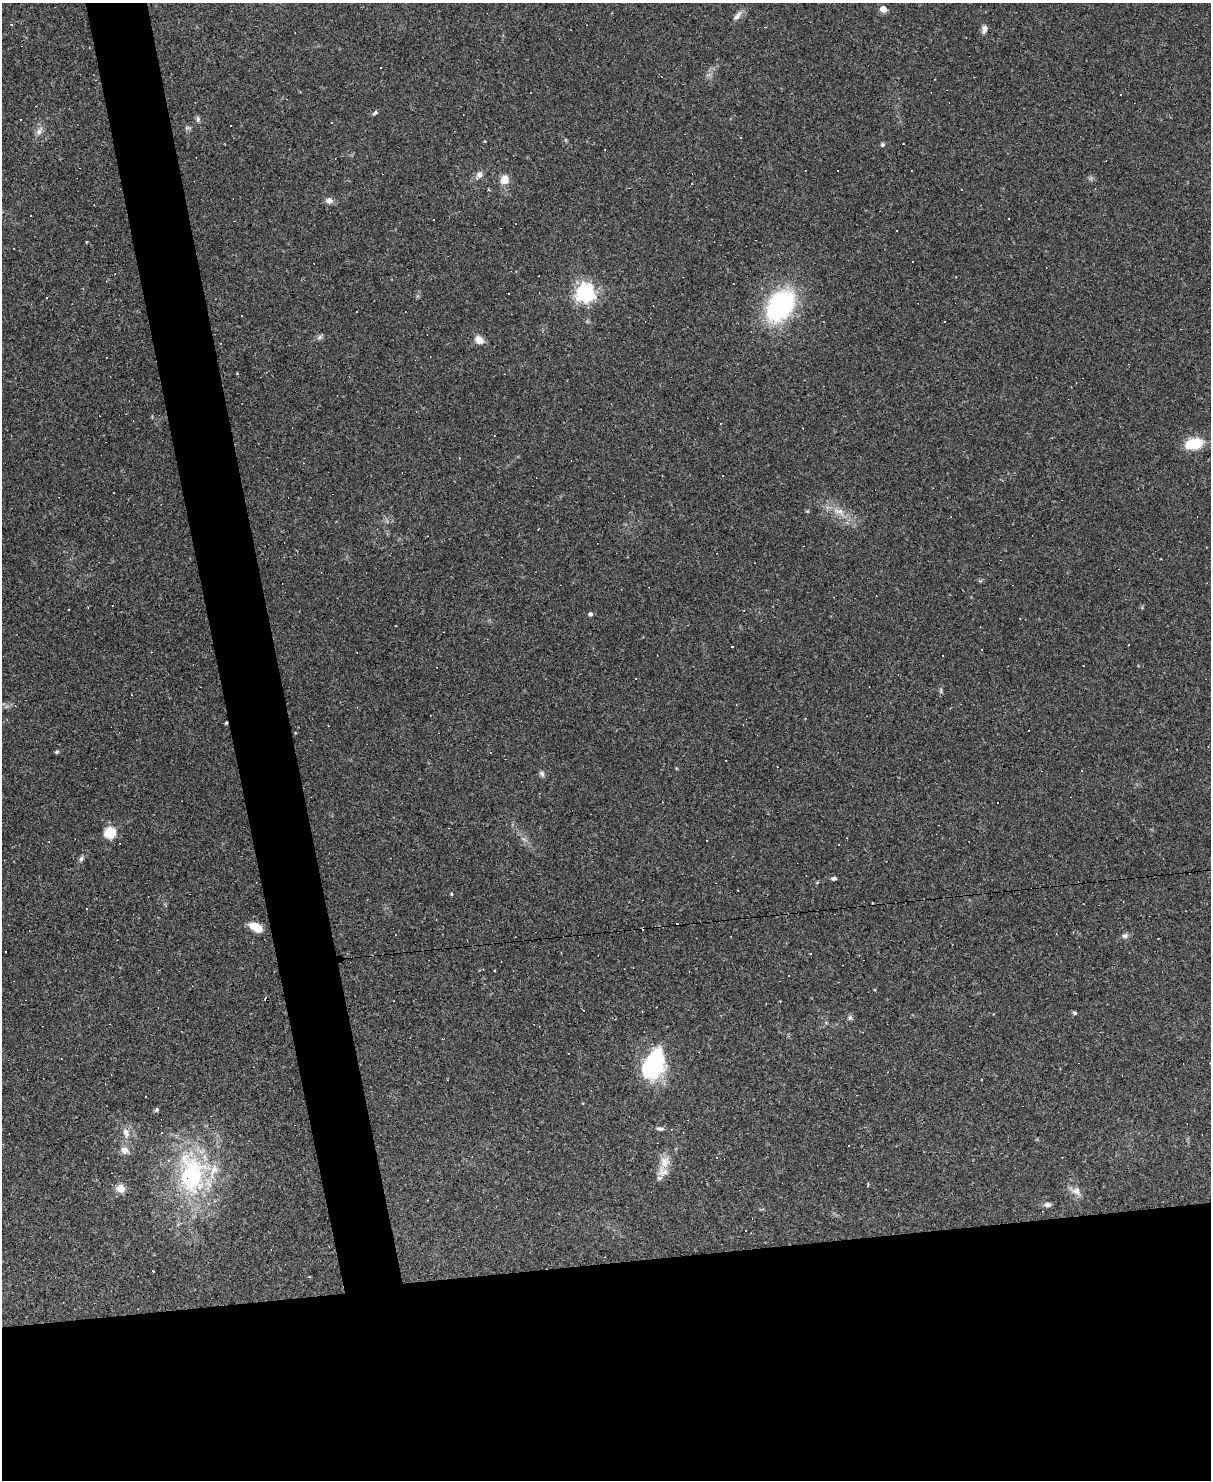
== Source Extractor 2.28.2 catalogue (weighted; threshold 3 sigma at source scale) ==
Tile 11 of 4 x 3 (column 3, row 3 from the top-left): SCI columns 2418-3626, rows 247-1724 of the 4834 x 4815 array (HDU 1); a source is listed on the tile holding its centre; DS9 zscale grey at full resolution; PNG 1213 x 1482 px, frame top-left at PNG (2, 3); no overlay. Shown black and unused: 19% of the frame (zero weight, under 2 of 3 exposures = <1% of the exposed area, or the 3 px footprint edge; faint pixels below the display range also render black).
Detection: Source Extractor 2.28.2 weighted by HDU 2 'WHT'; one run over the whole footprint, this tile lists its part. Background 0.148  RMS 0.0072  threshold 0.0323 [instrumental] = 3 sigma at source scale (4.5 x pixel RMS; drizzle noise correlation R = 1.50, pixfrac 1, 0.05/0.05 arcsec/px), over >= 5 px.
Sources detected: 116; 1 inside a brighter object's white glare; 50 cosmic-ray / hot-pixel residue — not listed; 3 inside a brighter listed object's ellipse — not listed separately; the other 62 listed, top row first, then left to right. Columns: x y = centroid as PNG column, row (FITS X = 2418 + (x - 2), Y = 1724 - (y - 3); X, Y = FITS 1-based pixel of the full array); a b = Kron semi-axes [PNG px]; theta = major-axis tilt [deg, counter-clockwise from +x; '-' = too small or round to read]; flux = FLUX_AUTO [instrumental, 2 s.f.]
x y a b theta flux
883 9 5 4 - 11
737 16 15 6 51 3.5
984 29 12 7 82 2.8
381 67 2 2 - 0.43
1121 94 3 2 - 0.91
899 98 4 3 - 0.52
375 113 7 4 44 1.2
198 119 7 5 71 1.5
20 120 3 2 - 1.1
187 128 8 4 -8 1.4
39 131 13 7 60 3.7
741 138 3 2 - 1.1
882 144 5 5 - 1.2
479 175 8 6 57 4.1
504 179 7 7 - 11
489 190 5 3 - 0.77
329 201 10 8 -8 3.4
433 220 3 3 - 1.5
86 242 3 3 - 0.69
913 261 3 2 - 0.96
585 293 7 7 - 350
47 297 3 3 - 1.1
780 305 27 19 51 110
320 337 9 6 28 1.8
479 340 11 8 -36 6.1
1194 444 13 8 10 31
839 511 17 9 -15 7.7
834 597 3 2 - 0.38
590 614 4 4 - 2
732 647 3 2 - 0.49
982 649 2 2 - 0.65
941 690 8 4 -82 1.3
226 723 3 3 - 0.85
1029 731 3 2 - 0.84
57 752 6 4 20 1
542 774 8 6 -65 1.9
768 814 3 2 - 0.46
110 833 6 6 - 45
707 840 3 3 - 1.6
81 859 8 6 69 1.7
834 878 6 4 3 1.4
817 882 4 4 - 0.83
452 894 4 3 - 0.77
256 927 12 7 -27 14
1125 936 8 6 -1 2.4
642 1011 3 2 - 0.47
1074 1013 6 4 -44 1.1
850 1018 7 6 - 1.6
648 1069 26 22 -43 40
111 1075 3 2 - 0.61
157 1110 6 5 - 1.2
660 1129 11 5 -3 2
126 1133 13 8 -59 4.6
124 1150 9 8 - 5.5
662 1171 16 14 -37 7.5
192 1174 57 36 -87 100
868 1186 6 2 80 0.81
120 1188 5 5 - 26
1076 1191 15 11 -43 5.6
1047 1205 8 6 -6 2.6
1043 1211 3 2 - 0.56
153 1271 3 3 - 0.39
Overlapping masked pixels (flux is a lower limit): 2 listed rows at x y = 226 723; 192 1174